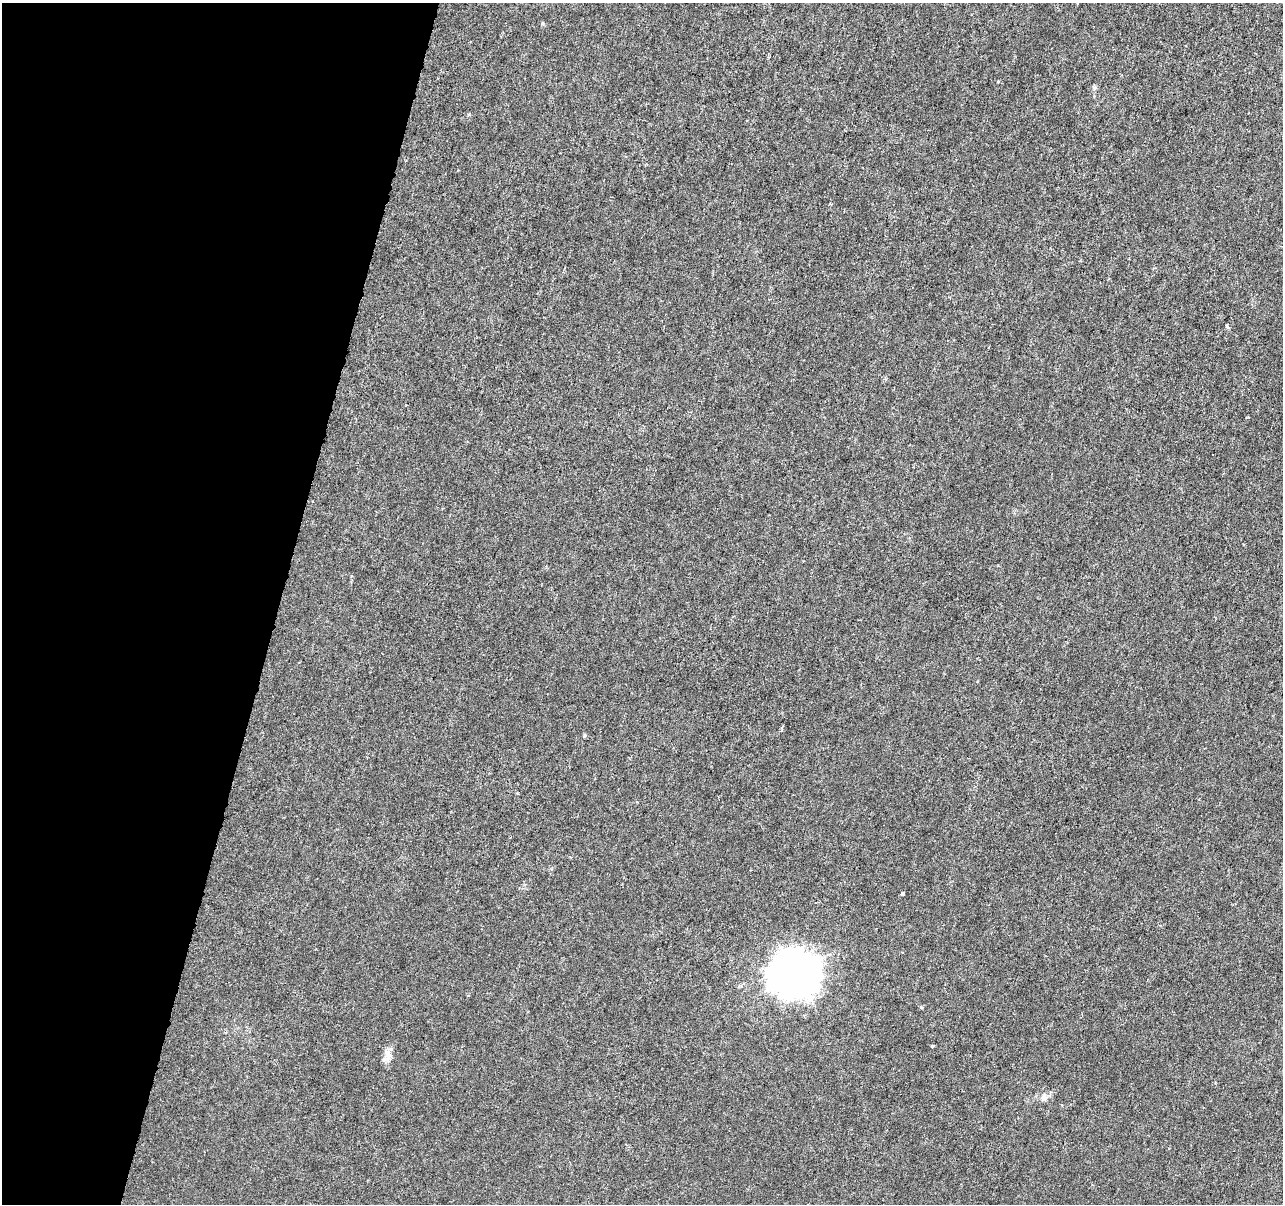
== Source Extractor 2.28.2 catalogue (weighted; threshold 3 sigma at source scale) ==
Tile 9 of 4 x 4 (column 1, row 3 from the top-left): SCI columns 8-1288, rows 1486-2687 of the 5130 x 5314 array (HDU 1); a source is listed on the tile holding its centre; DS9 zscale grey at full resolution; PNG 1285 x 1206 px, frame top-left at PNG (2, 3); no overlay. Shown black and unused: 22% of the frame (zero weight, under 3 of 6 exposures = <1% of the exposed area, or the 3 px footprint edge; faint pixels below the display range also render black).
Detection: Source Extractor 2.28.2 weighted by HDU 2 'WHT'; one run over the whole footprint, this tile lists its part. Background -1.39e-04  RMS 0.0012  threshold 0.0051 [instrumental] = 3 sigma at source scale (4.09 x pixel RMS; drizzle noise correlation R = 1.36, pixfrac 0.8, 0.0396/0.0396 arcsec/px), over >= 5 px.
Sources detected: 9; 1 cosmic-ray / hot-pixel residue — not listed; the other 8 listed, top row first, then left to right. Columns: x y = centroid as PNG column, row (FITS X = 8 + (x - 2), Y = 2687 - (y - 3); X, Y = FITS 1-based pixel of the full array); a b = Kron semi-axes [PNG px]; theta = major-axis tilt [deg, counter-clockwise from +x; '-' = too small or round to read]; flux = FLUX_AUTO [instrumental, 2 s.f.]
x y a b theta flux
1094 88 6 6 - 0.24
469 114 4 4 - 0.15
1227 327 5 4 - 0.26
902 894 4 3 - 0.25
795 974 16 15 - 270
933 1046 4 3 - 0.17
388 1055 14 11 -82 0.97
1044 1097 11 8 75 0.57